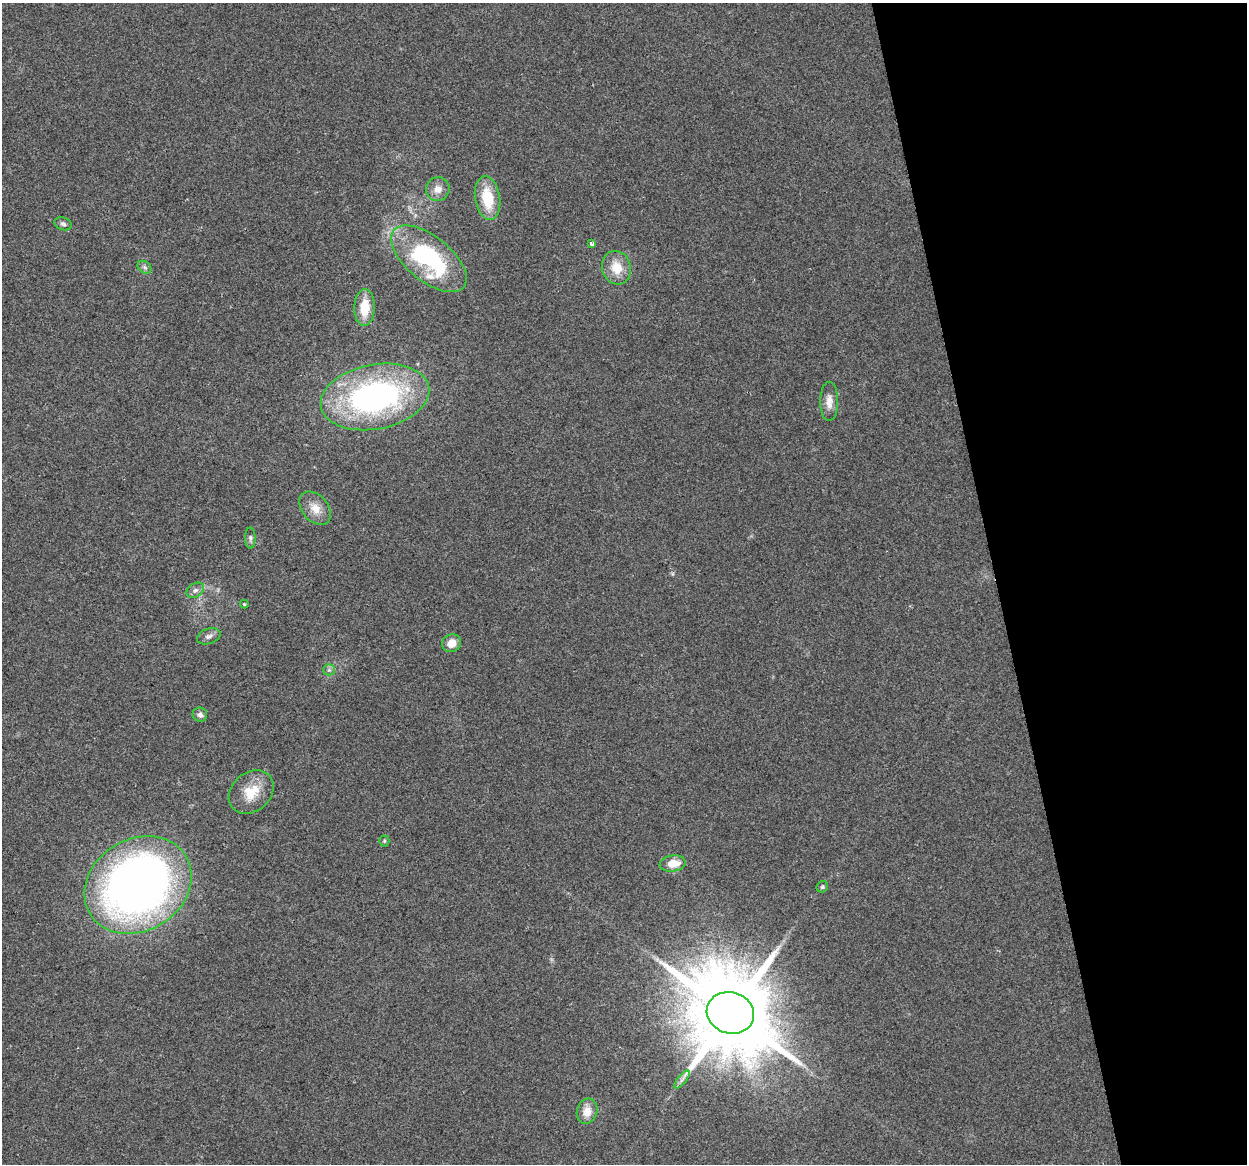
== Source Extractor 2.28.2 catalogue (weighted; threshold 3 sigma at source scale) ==
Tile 12 of 4 x 4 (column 4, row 3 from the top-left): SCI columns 3736-4980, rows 1243-2404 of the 4980 x 4762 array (HDU 1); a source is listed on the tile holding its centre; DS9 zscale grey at full resolution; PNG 1249 x 1166 px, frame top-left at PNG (2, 3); each listed source drawn as its Kron ellipse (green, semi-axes under 4 px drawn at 4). Shown black and unused: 20% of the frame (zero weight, under 2 of 3 exposures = <1% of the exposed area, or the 3 px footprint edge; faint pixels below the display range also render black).
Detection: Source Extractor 2.28.2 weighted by HDU 2 'WHT'; one run over the whole footprint, this tile lists its part. Background 0.0471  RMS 0.0068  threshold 0.0305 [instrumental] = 3 sigma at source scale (4.5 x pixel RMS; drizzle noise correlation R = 1.50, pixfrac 1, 0.0396/0.0396 arcsec/px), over >= 5 px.
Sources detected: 26; all 26 listed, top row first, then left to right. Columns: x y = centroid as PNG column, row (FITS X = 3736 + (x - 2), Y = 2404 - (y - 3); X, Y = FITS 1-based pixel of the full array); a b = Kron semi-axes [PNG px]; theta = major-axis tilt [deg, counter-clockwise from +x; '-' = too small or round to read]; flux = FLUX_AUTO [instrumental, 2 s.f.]
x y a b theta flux
438 189 12 11 - 6.1
488 198 22 12 -81 24
63 224 9 6 -20 1.9
591 244 4 3 - 3.6
429 259 45 22 -39 90
144 267 7 5 -36 1.8
616 268 17 14 -72 13
365 307 18 10 88 16
375 397 55 32 11 190
829 401 20 9 90 6.7
315 508 19 13 -49 9
250 538 10 5 -89 1.9
195 590 9 6 34 2.7
244 604 4 4 - 0.85
209 636 12 7 18 3
451 643 10 8 29 7.3
329 670 5 5 - 1.6
200 715 7 7 - 2.7
251 792 24 19 41 18
384 841 5 5 - 0.96
673 864 13 8 9 10
138 885 56 46 32 530
822 887 6 5 - 1.3
730 1013 24 20 -17 12000
682 1079 11 3 50 2
587 1111 13 10 72 7.6